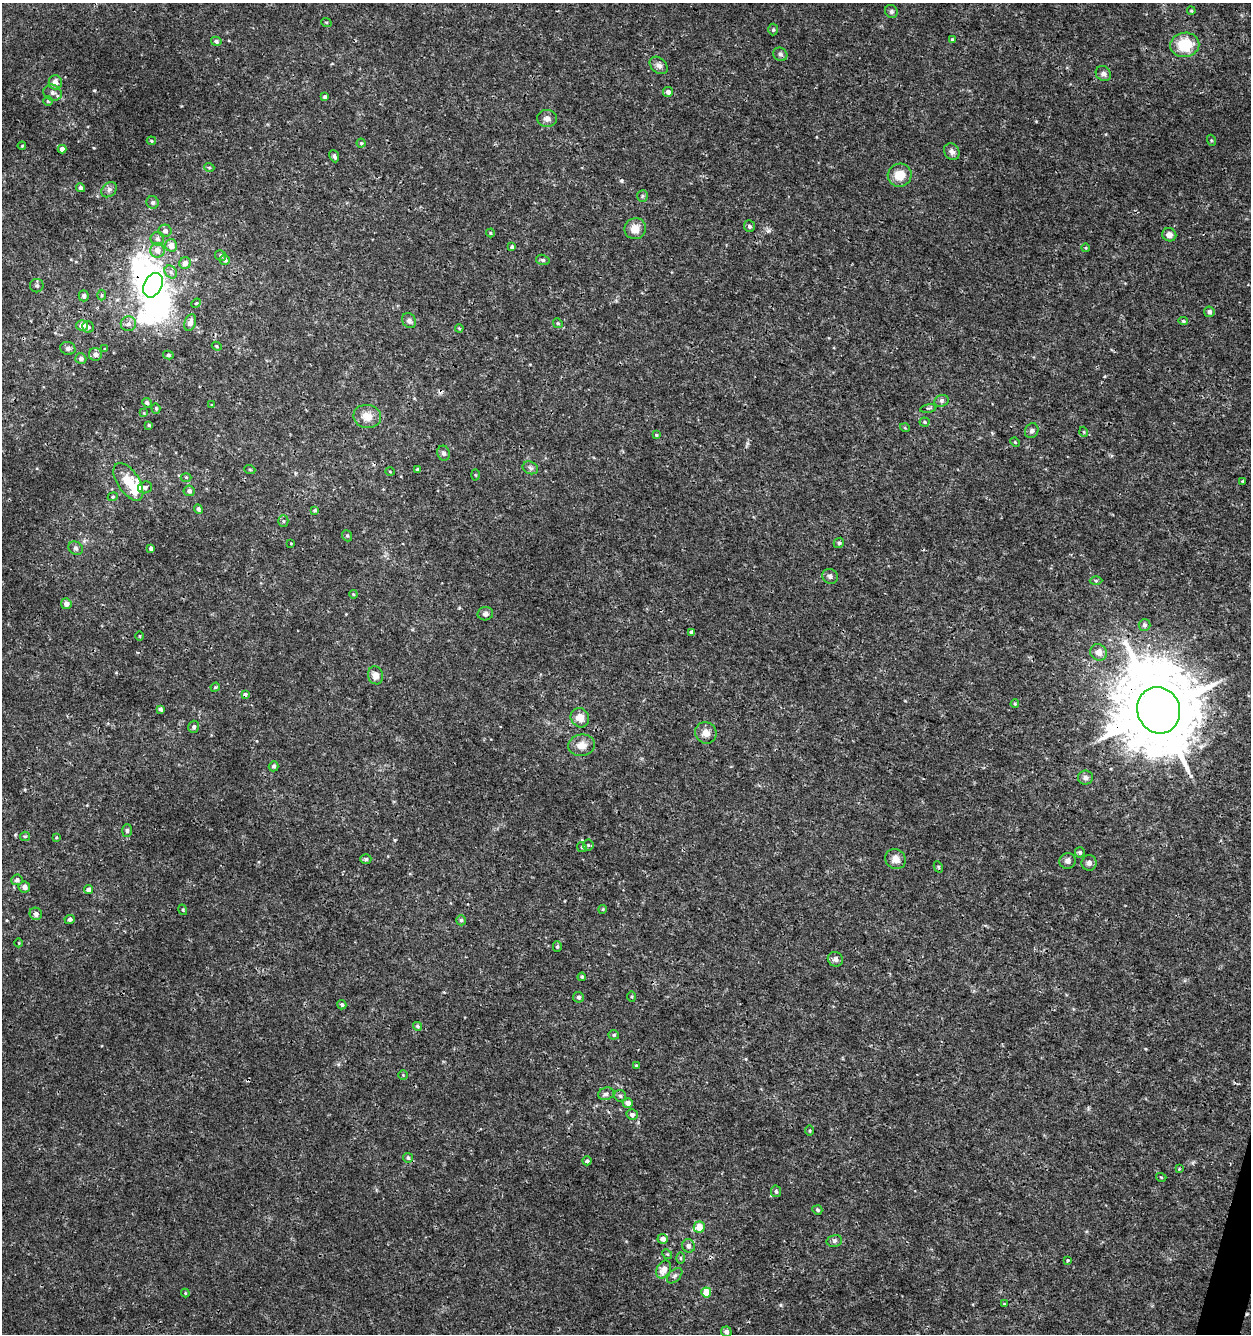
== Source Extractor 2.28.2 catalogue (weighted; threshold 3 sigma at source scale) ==
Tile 6 of 4 x 4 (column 2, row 2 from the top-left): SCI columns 1533-2781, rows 2664-3995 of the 5498 x 5337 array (HDU 1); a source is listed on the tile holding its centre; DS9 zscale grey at full resolution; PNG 1253 x 1336 px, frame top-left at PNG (2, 3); each listed source drawn as its Kron ellipse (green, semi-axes under 4 px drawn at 4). Shown black and unused: <1% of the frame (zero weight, under 3 of 4 exposures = <1% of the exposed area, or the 3 px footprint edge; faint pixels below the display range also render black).
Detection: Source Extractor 2.28.2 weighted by HDU 2 'WHT'; one run over the whole footprint, this tile lists its part. Background 9.85e-04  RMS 8.9e-04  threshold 0.00399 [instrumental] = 3 sigma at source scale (4.5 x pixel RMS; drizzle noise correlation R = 1.50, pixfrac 1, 0.0396/0.0396 arcsec/px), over >= 5 px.
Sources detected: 185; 9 inside a brighter object's white glare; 3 cosmic-ray / hot-pixel residue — neither listed nor drawn; the other 173 listed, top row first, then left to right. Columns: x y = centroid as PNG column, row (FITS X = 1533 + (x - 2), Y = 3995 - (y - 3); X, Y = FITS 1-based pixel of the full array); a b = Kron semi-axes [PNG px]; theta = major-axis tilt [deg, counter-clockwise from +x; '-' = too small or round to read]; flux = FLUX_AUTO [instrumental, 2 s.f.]
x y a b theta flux
891 11 7 6 - 0.2
1191 11 4 3 - 0.099
326 22 5 3 - 0.08
773 30 6 5 - 0.12
952 40 4 3 - 0.2
216 41 5 4 - 0.18
1185 45 14 12 8 3.2
780 54 7 6 - 0.24
659 65 10 7 -42 0.4
1103 74 8 7 - 0.35
55 82 7 6 - 0.74
668 92 5 5 - 0.39
52 93 9 8 - 0.4
325 97 4 3 - 0.18
48 101 5 5 - 0.11
547 118 10 8 -3 0.44
1211 140 6 3 -72 0.092
151 141 5 3 - 0.092
361 143 4 4 - 0.12
22 146 4 3 - 0.082
62 149 4 4 - 0.41
952 152 9 7 -58 0.38
334 156 6 4 -66 0.25
209 167 5 3 - 0.1
900 175 12 11 - 1.4
80 188 4 4 - 0.19
109 190 9 6 44 0.29
642 196 6 5 - 0.14
153 202 6 6 - 0.27
749 226 6 5 - 0.23
635 229 11 10 - 0.94
165 231 6 6 - 0.32
490 233 4 4 - 0.085
1169 235 7 6 - 0.49
157 239 7 6 - 0.28
171 245 6 6 - 0.86
512 247 4 4 - 0.25
1086 248 4 3 - 0.077
157 250 7 7 - 0.7
221 255 6 5 - 0.18
225 260 5 5 - 0.34
543 260 7 5 -16 0.19
185 263 6 5 - 0.49
171 272 7 5 -50 0.26
153 285 13 9 64 23
37 286 7 6 - 0.22
102 295 5 3 - 0.11
84 296 6 5 - 0.24
196 303 5 4 - 0.1
1209 312 5 5 - 0.34
409 321 8 6 -56 0.3
1183 321 5 4 - 0.12
190 323 9 5 73 0.53
558 323 5 4 - 0.1
128 324 8 7 - 0.35
82 325 6 5 - 0.84
88 327 6 5 - 0.27
459 328 4 3 - 0.094
217 346 5 4 - 0.11
68 348 7 6 - 0.29
104 349 4 2 - 0.068
95 354 6 6 - 0.37
168 355 5 4 - 0.14
81 359 5 5 - 0.29
942 401 7 5 22 0.2
147 403 5 4 - 0.24
212 405 3 3 - 0.082
156 408 5 4 - 0.11
928 408 8 3 12 0.12
144 413 4 4 - 0.075
367 416 14 11 -10 1.1
924 422 5 4 - 0.1
149 425 4 3 - 0.14
905 428 5 3 - 0.07
1032 431 8 6 63 0.24
1084 432 5 3 - 0.084
656 435 4 3 - 0.098
1015 442 5 4 - 0.1
444 453 7 6 - 0.26
530 468 8 6 -23 0.25
250 470 6 3 -20 0.081
417 470 4 3 - 0.14
390 471 5 3 - 0.076
475 475 5 3 - 0.088
186 477 5 3 - 0.098
1242 481 4 3 - 0.073
128 482 21 11 -57 2.9
145 487 7 6 - 0.24
189 491 5 5 - 0.31
113 497 5 4 - 0.12
198 509 5 4 - 0.2
315 510 4 3 - 0.12
283 521 5 5 - 0.13
347 536 6 4 -68 0.13
291 543 4 2 - 0.066
839 543 5 4 - 0.13
76 548 7 6 - 0.22
151 548 4 3 - 0.23
830 576 8 7 - 0.27
1096 581 6 4 -1 0.14
353 594 4 3 - 0.089
66 604 5 5 - 0.52
485 614 8 6 11 0.28
1144 625 6 6 - 0.18
691 632 4 4 - 0.25
140 636 4 3 - 0.078
1098 652 9 8 - 0.65
376 675 9 7 -71 0.68
215 687 5 4 - 0.12
245 694 3 3 - 0.47
1015 704 4 3 - 0.1
160 709 4 3 - 0.22
1159 710 23 21 -70 1200
580 718 10 9 - 0.83
194 727 6 5 - 0.22
706 733 11 10 - 0.69
582 745 13 11 7 0.85
274 766 5 5 - 0.16
1085 778 7 7 - 0.33
127 830 6 5 - 0.18
25 836 5 4 - 0.11
56 837 4 4 - 0.082
588 845 5 5 - 0.14
582 847 5 4 - 0.12
1080 852 5 5 - 0.16
366 859 5 4 - 0.13
896 859 10 10 - 0.72
1067 861 8 8 - 0.35
1089 863 7 7 - 0.32
938 867 6 4 -62 0.12
17 880 5 5 - 0.28
24 887 6 5 - 0.36
88 890 4 4 - 0.34
603 909 4 3 - 0.084
183 910 5 3 - 0.094
36 914 6 6 - 0.35
70 919 5 4 - 0.23
461 920 5 4 - 0.15
19 943 4 3 - 0.063
557 947 5 4 - 0.13
835 959 8 7 - 0.31
582 977 4 4 - 0.13
578 997 5 5 - 0.24
632 997 5 3 - 0.1
342 1005 5 4 - 0.18
417 1026 4 3 - 0.14
614 1035 5 4 - 0.15
637 1066 4 4 - 0.17
403 1075 4 4 - 0.085
606 1094 8 6 16 0.27
620 1096 6 5 - 0.18
628 1103 5 5 - 0.58
632 1115 5 5 - 0.3
809 1130 5 3 - 0.097
408 1158 5 4 - 0.18
587 1161 4 4 - 0.18
1179 1169 4 4 - 0.081
1161 1177 5 3 - 0.085
776 1191 6 5 - 0.19
817 1210 5 4 - 0.16
699 1227 5 5 - 1.4
663 1239 5 5 - 0.52
834 1241 8 6 14 0.22
688 1246 7 6 - 0.36
667 1254 5 4 - 0.11
680 1258 6 4 -89 0.13
1068 1260 4 3 - 0.082
664 1270 9 6 63 0.97
675 1276 9 5 45 0.22
706 1292 5 5 - 1.9
185 1293 4 4 - 0.078
1004 1304 3 3 - 0.072
726 1332 5 5 - 0.28
Overlapping masked pixels (flux is a lower limit): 3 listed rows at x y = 153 285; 245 694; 1159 710